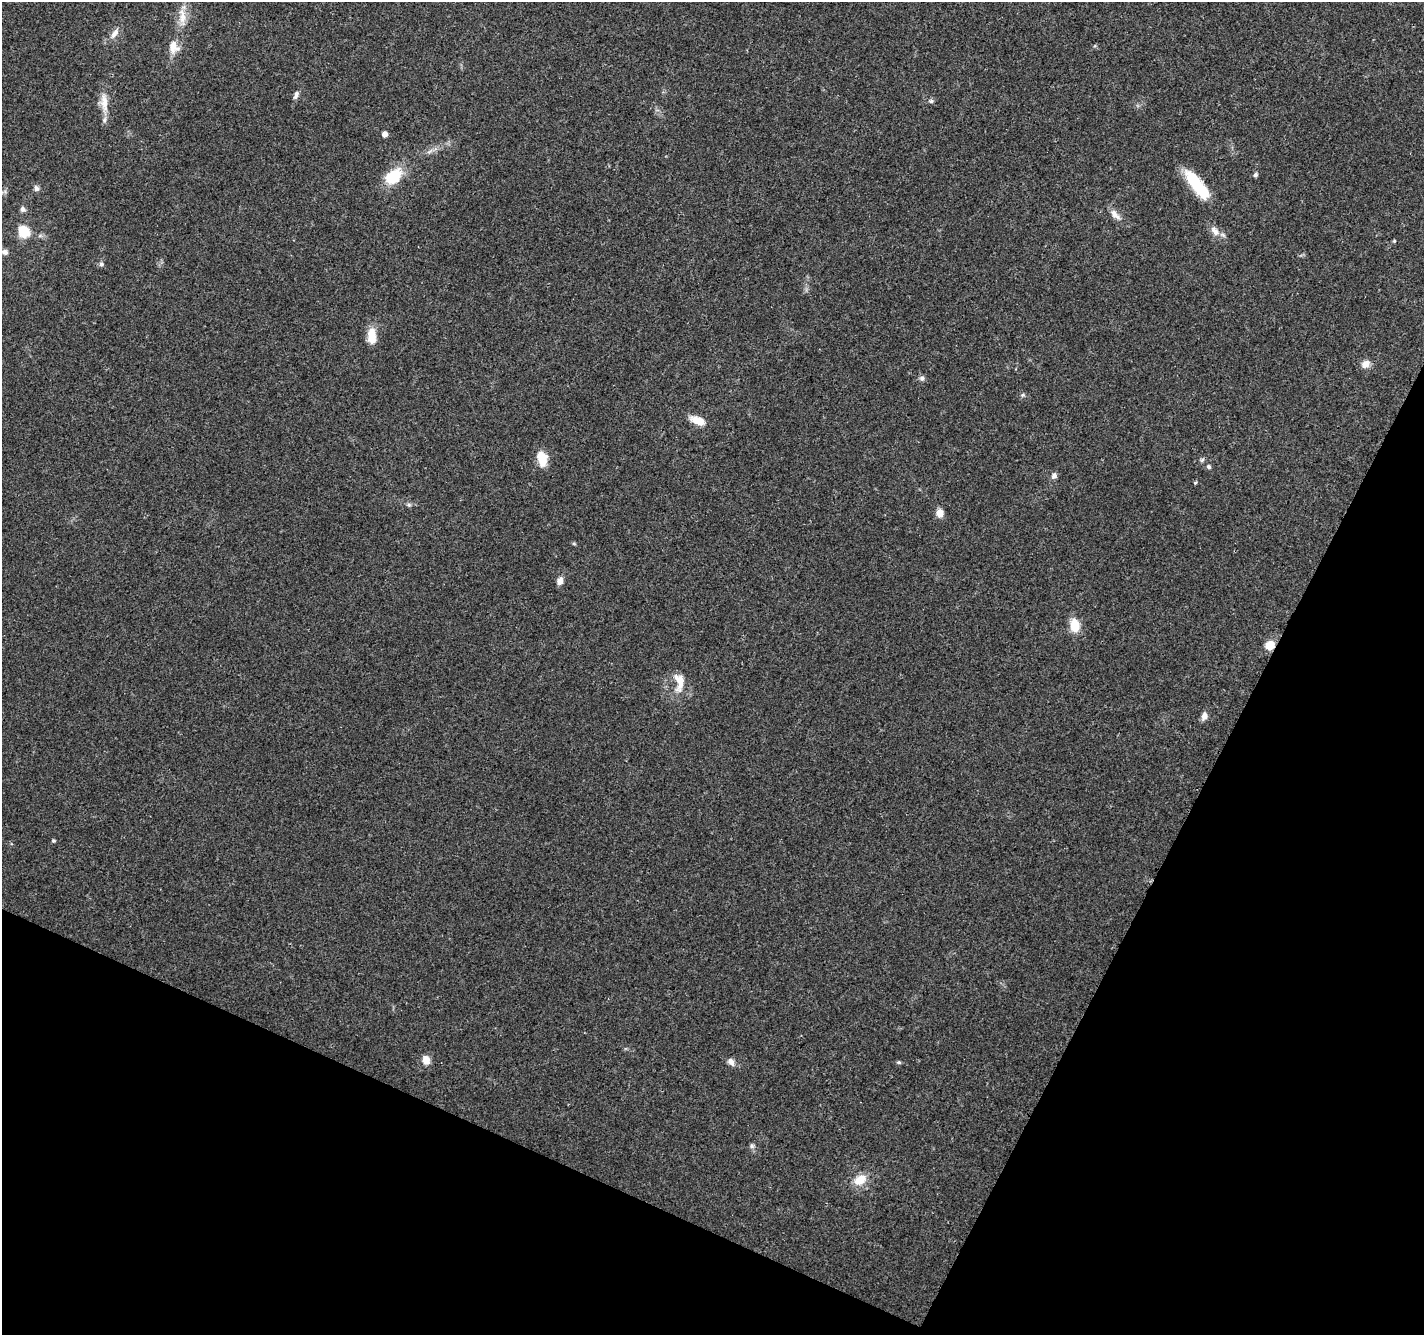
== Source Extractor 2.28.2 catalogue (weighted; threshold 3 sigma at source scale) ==
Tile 15 of 4 x 4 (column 3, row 4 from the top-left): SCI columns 2851-4272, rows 209-1541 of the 5705 x 5813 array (HDU 1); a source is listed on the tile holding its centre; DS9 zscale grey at full resolution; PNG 1426 x 1337 px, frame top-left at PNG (2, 2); no overlay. Shown black and unused: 24% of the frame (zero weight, under 3 of 4 exposures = <1% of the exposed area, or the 3 px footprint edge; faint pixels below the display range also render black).
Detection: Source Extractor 2.28.2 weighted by HDU 2 'WHT'; one run over the whole footprint, this tile lists its part. Background 0.0473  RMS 0.0039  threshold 0.0175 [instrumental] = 3 sigma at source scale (4.5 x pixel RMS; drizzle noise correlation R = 1.50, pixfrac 1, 0.0396/0.0396 arcsec/px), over >= 5 px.
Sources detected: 40; all 40 listed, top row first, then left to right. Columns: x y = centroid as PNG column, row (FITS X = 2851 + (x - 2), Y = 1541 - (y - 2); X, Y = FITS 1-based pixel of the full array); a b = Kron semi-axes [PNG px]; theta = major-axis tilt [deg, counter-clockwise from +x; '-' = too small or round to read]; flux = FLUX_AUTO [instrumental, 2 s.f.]
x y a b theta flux
182 17 27 9 -86 5.7
114 33 16 7 56 2.7
173 47 15 12 -76 4.9
296 95 12 5 71 1.4
931 101 6 5 - 0.8
104 102 30 10 -85 5.5
385 134 4 4 - 2.6
1256 175 6 5 - 0.86
393 176 20 14 39 14
1197 185 35 11 -52 18
36 188 8 6 -67 1.3
22 209 8 6 -61 1.2
1115 215 17 8 -47 2.9
24 231 15 12 -45 7.7
1215 231 16 9 -48 3.2
1394 241 4 4 - 0.44
5 252 8 7 - 1.3
101 264 7 5 -34 0.89
372 336 20 10 -88 6.6
1366 364 10 9 - 3
922 378 7 6 - 1.1
1023 395 7 5 21 0.72
698 420 19 9 -23 5.1
542 459 16 10 -77 7.2
1209 467 6 5 - 0.81
1054 476 8 7 - 1.4
1195 483 5 3 - 0.51
409 505 6 5 - 0.71
940 513 8 8 - 3.4
560 581 9 7 74 2.1
1075 625 14 10 -80 7.6
1270 645 9 8 - 5.9
679 682 28 13 -83 6.9
1204 716 8 6 70 2.4
54 841 4 4 - 0.56
426 1060 11 9 -77 3.1
731 1062 11 7 -49 2
899 1062 6 4 -19 0.56
752 1146 7 6 - 0.98
860 1180 19 13 28 5.9
Overlapping masked pixels (flux is a lower limit): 1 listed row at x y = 1270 645